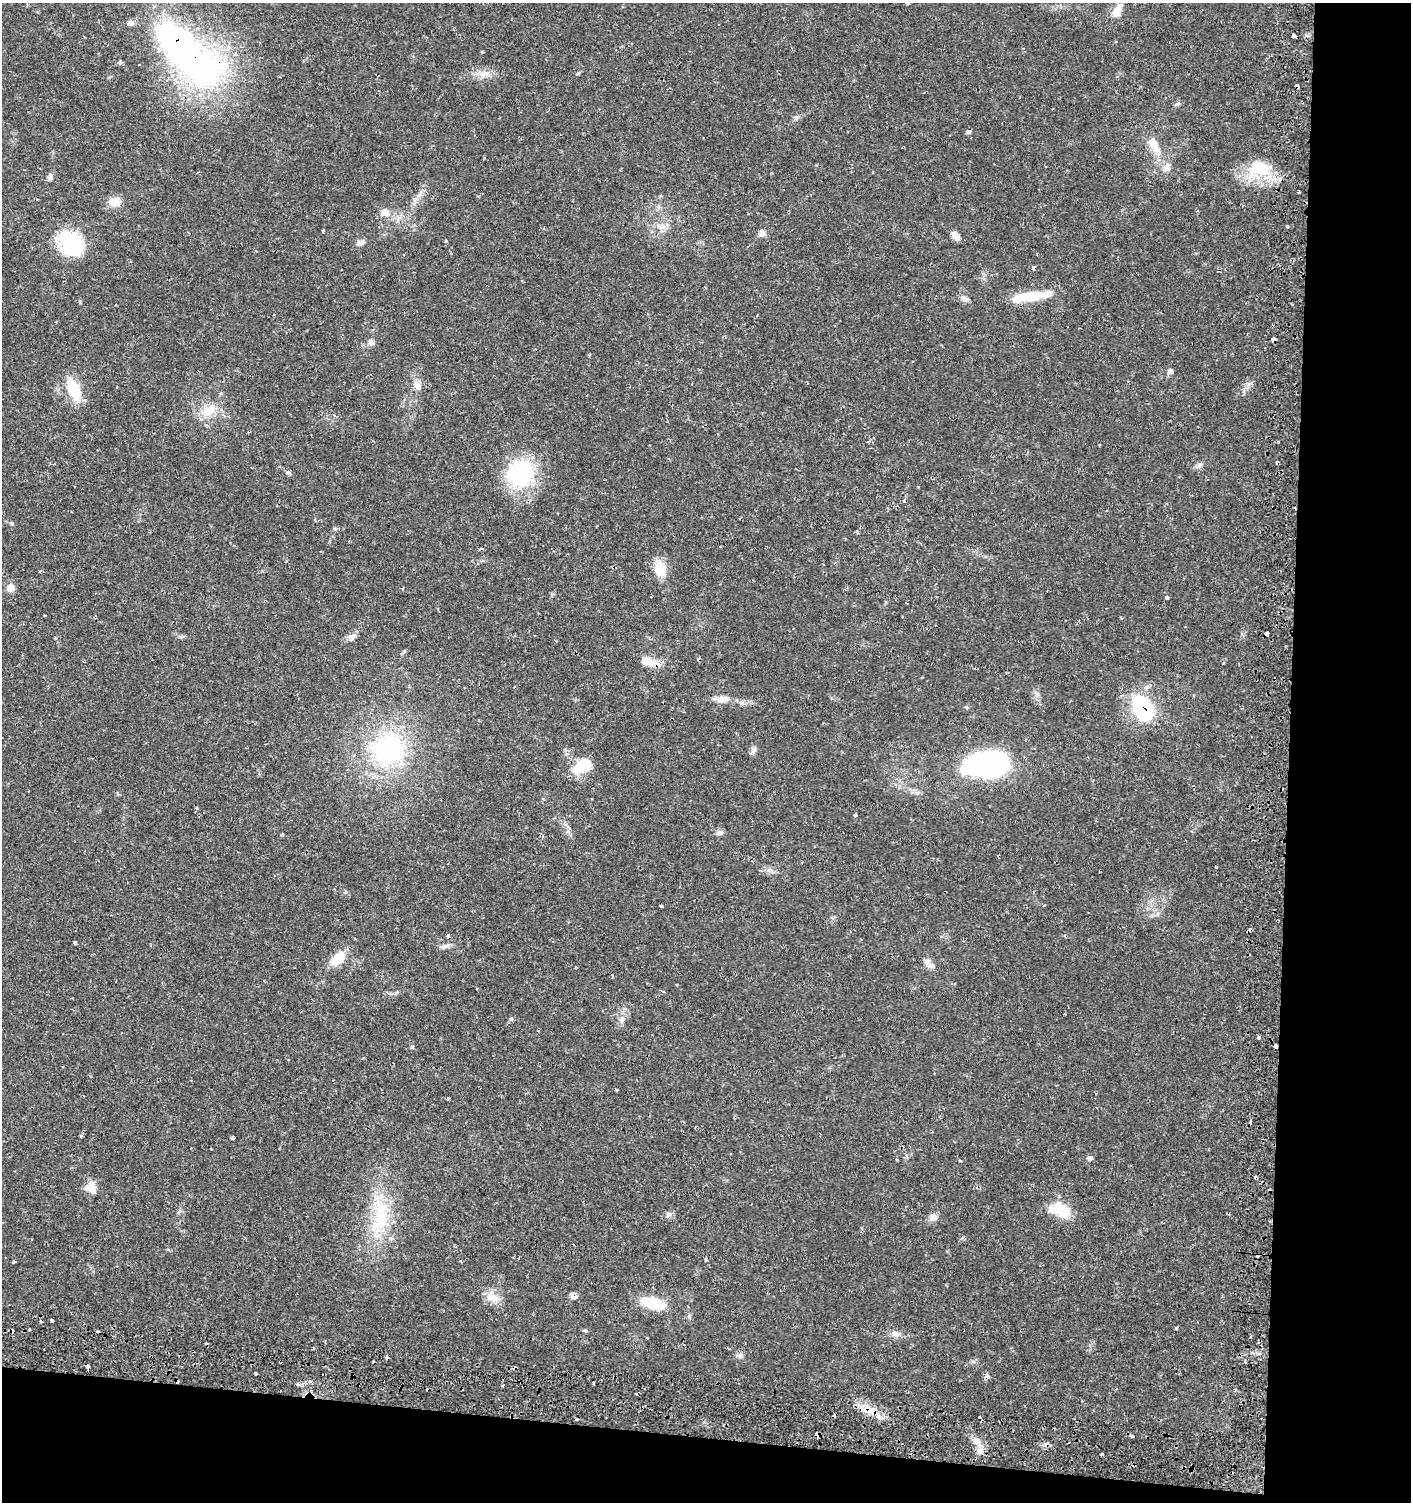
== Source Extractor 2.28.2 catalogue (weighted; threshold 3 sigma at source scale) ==
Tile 9 of 3 x 3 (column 3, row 3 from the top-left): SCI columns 3156-4564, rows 59-1558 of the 4845 x 4632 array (HDU 1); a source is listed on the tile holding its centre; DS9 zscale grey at full resolution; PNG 1413 x 1504 px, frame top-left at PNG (2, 3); no overlay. Shown black and unused: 13% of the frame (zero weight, under 2 of 3 exposures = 5% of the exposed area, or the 3 px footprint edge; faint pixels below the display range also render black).
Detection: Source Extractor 2.28.2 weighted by HDU 2 'WHT'; one run over the whole footprint, this tile lists its part. Background 0.0151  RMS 0.0022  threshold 0.0101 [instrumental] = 3 sigma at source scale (4.5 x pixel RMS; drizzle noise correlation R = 1.50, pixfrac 1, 0.0396/0.0396 arcsec/px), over >= 5 px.
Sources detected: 121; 2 inside a brighter object's white glare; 18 cosmic-ray / hot-pixel residue — not listed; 5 inside a brighter listed object's ellipse — not listed separately; the other 96 listed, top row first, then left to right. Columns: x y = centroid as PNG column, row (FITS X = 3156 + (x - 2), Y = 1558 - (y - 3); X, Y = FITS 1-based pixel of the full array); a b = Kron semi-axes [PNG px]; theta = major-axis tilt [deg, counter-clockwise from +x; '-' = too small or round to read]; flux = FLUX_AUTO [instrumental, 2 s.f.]
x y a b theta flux
908 3 4 3 - 0.81
1117 11 21 10 66 2.4
130 23 8 7 - 0.97
1294 36 4 3 - 2.3
176 42 44 26 -50 60
120 62 6 4 72 0.43
484 74 17 7 3 1.9
1297 86 4 3 - 2.2
1177 104 10 4 26 0.46
796 118 7 5 47 0.46
969 132 4 4 - 1.9
1154 145 28 12 -63 4.1
1260 168 37 24 -3 9.6
50 177 9 7 69 0.76
1299 192 4 3 - 1
114 202 16 11 8 2.5
385 212 13 11 -22 2
1287 226 3 3 - 0.32
661 227 14 11 72 2.3
323 231 3 3 - 0.28
761 233 9 8 - 1.1
956 236 12 7 -47 1.4
446 241 4 4 - 0.25
361 242 10 6 25 1
70 243 30 22 -47 16
1030 296 40 9 8 9
964 299 11 6 -26 0.88
1273 340 4 3 - 5.9
371 343 8 7 - 0.87
1170 371 8 6 41 0.65
417 386 13 9 -44 1.4
74 389 29 13 -70 6.9
208 410 24 13 37 4.5
1199 465 13 6 35 0.87
288 472 6 4 -1 0.37
520 473 27 26 - 25
12 524 6 4 -1 0.3
857 532 5 3 - 0.24
660 568 18 12 -81 4.8
10 588 9 8 - 1.7
1167 597 4 4 - 0.49
1267 634 4 4 - 5.9
352 637 11 8 32 1.1
404 651 5 5 - 0.32
647 661 20 10 -8 3.4
723 699 17 8 5 2.2
966 707 5 4 - 0.28
1143 708 28 17 -67 19
388 749 37 35 40 34
753 749 10 7 77 0.85
987 764 39 21 2 54
580 767 21 14 48 5.6
855 815 4 3 - 0.57
719 833 10 6 13 0.76
661 906 3 3 - 1.6
448 936 4 3 - 1
75 943 4 3 - 0.75
445 946 15 6 17 0.94
338 958 18 11 41 4.8
927 962 10 9 - 1.1
511 1019 5 5 - 0.37
622 1020 14 5 76 1.1
1259 1037 3 3 - 0.87
1275 1046 4 3 - 1.9
616 1090 3 2 - 0.32
448 1099 4 3 - 0.26
81 1136 3 3 - 0.88
232 1138 3 3 - 0.49
1090 1158 7 5 6 0.51
960 1161 4 3 - 0.22
91 1188 15 13 -18 2.8
1062 1211 27 16 -41 5.7
669 1214 6 6 - 0.65
933 1217 10 9 - 1.3
379 1223 73 23 81 16
706 1259 4 3 - 0.31
14 1261 3 3 - 0.45
573 1296 7 6 - 1.1
492 1298 19 11 -14 2.7
653 1303 23 11 -15 8.8
52 1320 4 3 - 0.83
585 1331 7 4 -13 0.35
896 1334 13 7 -18 1.2
1245 1361 3 3 - 0.35
87 1366 4 3 - 2.9
256 1373 3 3 - 0.58
177 1381 4 3 - 1.4
594 1383 3 2 - 0.31
502 1386 4 3 - 0.27
636 1394 3 2 - 0.22
868 1410 20 10 -9 3.5
578 1420 3 3 - 1.2
817 1435 5 4 - 1.9
1132 1436 4 3 - 1.1
979 1451 11 8 79 1.6
1102 1455 3 3 - 4.7
Overlapping masked pixels (flux is a lower limit): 15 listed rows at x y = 1294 36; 176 42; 1297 86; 969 132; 1273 340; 1267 634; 647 661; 1143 708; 448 936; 1275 1046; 573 1296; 87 1366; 177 1381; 868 1410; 817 1435
Isophote crosses this tile's border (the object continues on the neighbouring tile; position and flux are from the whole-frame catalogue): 1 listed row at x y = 908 3
Unlisted compact peaks at least as high as the median listed source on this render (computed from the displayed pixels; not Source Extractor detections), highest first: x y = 1176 1328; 740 1356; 904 501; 742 703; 1216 867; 689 1317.